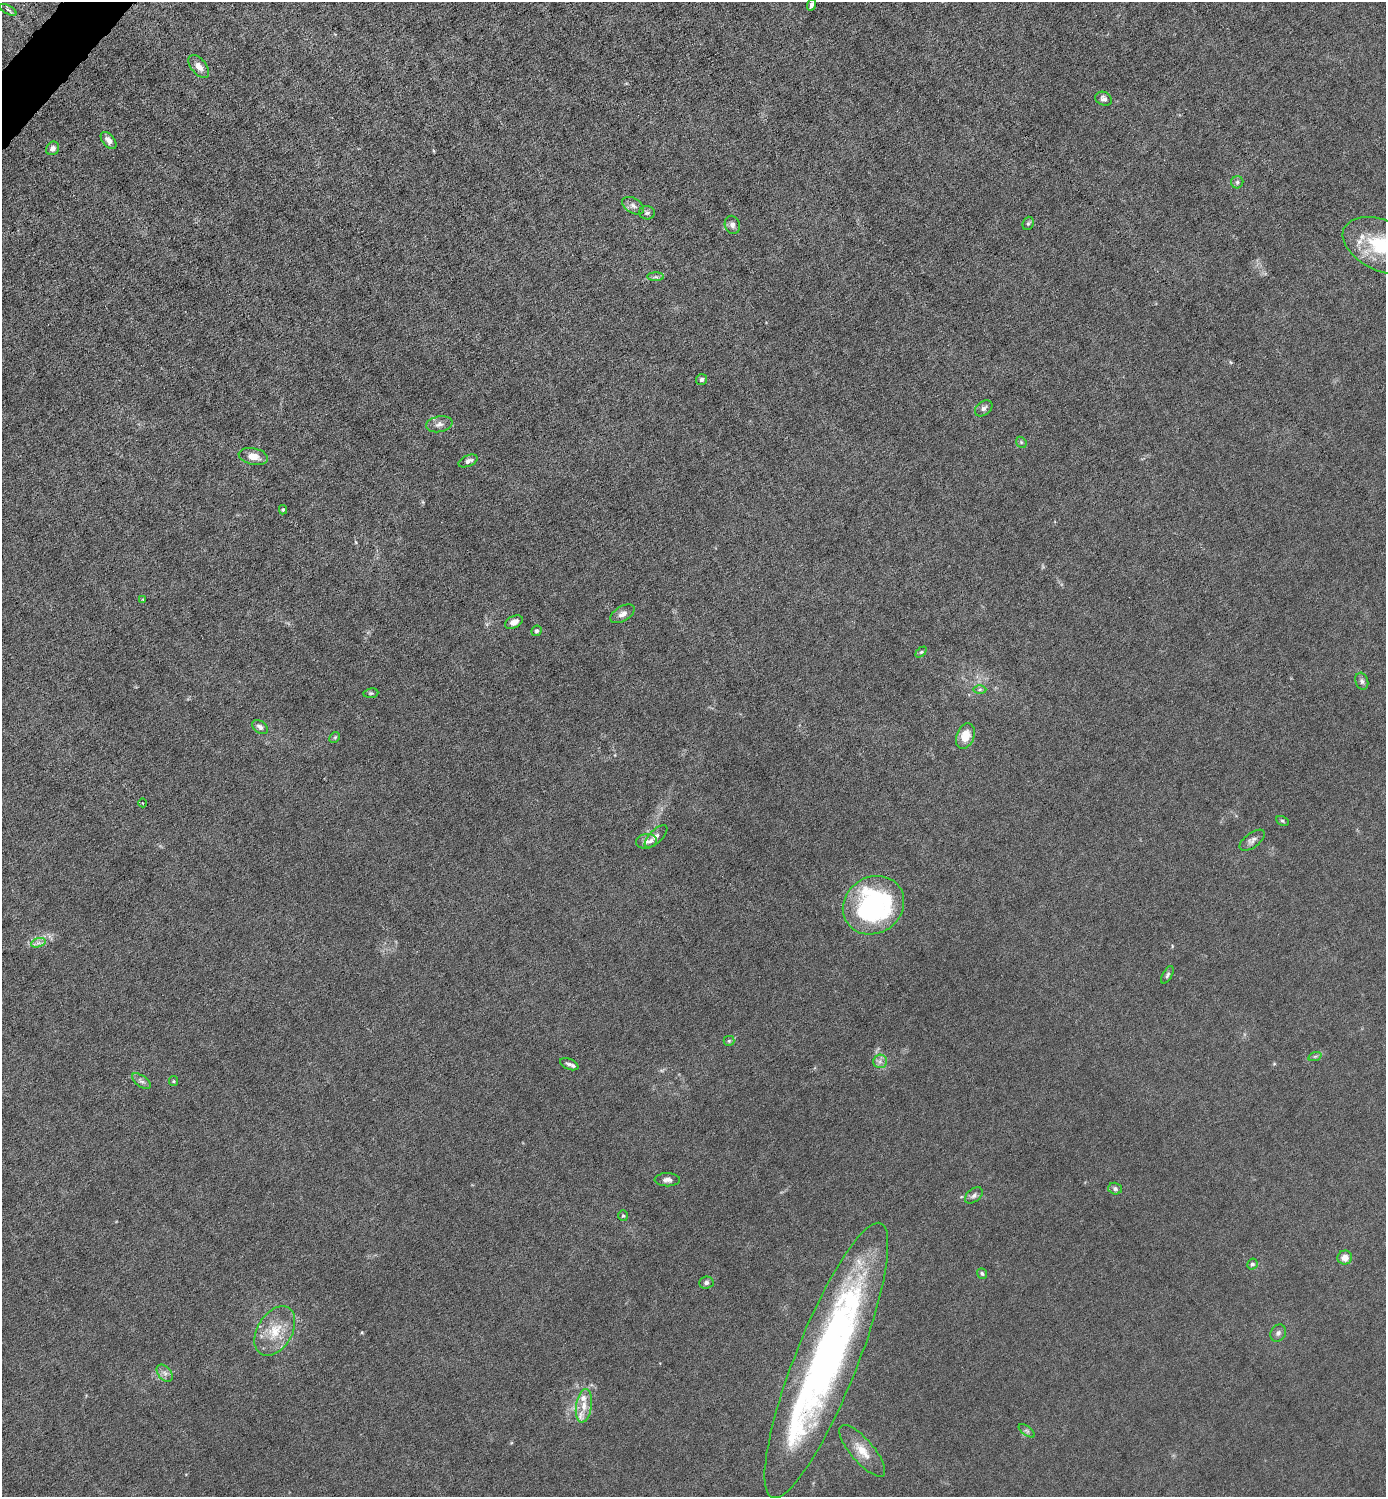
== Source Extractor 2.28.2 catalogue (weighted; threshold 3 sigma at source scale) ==
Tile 11 of 4 x 4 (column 3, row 3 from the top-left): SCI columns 2919-4302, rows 1496-2990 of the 5980 x 5980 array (HDU 1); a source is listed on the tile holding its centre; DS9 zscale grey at full resolution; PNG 1388 x 1499 px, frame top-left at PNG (2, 2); each listed source drawn as its Kron ellipse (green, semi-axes under 4 px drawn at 4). Shown black and unused: <1% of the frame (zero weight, under 6 of 12 exposures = <1% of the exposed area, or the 3 px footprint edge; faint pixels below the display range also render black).
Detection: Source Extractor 2.28.2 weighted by HDU 2 'WHT'; one run over the whole footprint, this tile lists its part. Background 0.0145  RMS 0.0031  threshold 0.0127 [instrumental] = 3 sigma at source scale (4.09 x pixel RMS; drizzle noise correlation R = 1.36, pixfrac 0.8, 0.05/0.05 arcsec/px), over >= 5 px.
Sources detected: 66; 1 long thin detection or spike segment (spike, bleed or trail) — neither listed nor drawn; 5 inside a brighter listed object's ellipse — not listed separately; the other 60 listed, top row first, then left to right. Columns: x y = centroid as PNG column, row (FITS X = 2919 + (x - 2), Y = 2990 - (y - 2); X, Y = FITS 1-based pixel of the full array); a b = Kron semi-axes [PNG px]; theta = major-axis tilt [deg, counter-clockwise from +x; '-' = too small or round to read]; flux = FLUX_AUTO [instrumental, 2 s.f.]
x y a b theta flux
812 5 6 4 72 0.83
8 10 9 3 -29 0.55
199 66 13 7 -51 2.2
1104 99 8 6 -25 0.99
109 140 10 6 -51 1.6
53 148 7 6 - 1.1
1237 182 6 6 - 0.69
633 206 12 7 -30 1.4
647 213 8 6 -1 0.73
1028 223 7 5 69 0.54
732 225 9 7 -70 1.2
1382 246 42 25 -24 21
656 277 8 4 -1 0.6
702 379 5 5 - 0.71
984 408 10 6 39 1
439 424 13 8 11 1.5
1021 442 6 4 -47 0.42
253 456 15 8 -12 2.9
468 461 10 5 22 1.2
283 510 5 4 - 0.42
143 599 4 3 - 0.24
622 614 13 7 31 1.5
514 622 9 6 27 1.6
536 631 5 5 - 0.45
921 652 6 4 44 0.42
1362 681 8 6 -72 0.87
980 689 6 4 1 0.54
371 693 7 5 8 0.49
260 727 9 5 -38 1
965 736 13 9 69 4.6
335 737 6 4 45 0.42
143 803 4 3 - 0.28
1282 821 7 4 -27 0.47
656 836 14 6 45 1.2
1252 840 15 7 37 1.3
646 841 10 7 9 1.2
873 905 32 28 34 55
38 943 7 4 18 0.85
1167 975 10 4 61 0.62
729 1041 5 5 - 0.38
1315 1056 7 4 19 0.46
880 1061 7 6 - 1.1
569 1064 10 5 -22 0.98
141 1081 11 5 -35 1
173 1081 5 4 - 0.36
667 1180 12 6 -1 1.3
1115 1189 7 5 -17 0.75
974 1195 10 6 38 1
623 1216 5 4 - 0.39
1345 1258 7 7 - 2.5
1252 1264 5 5 - 0.68
982 1273 5 4 - 0.54
706 1283 7 6 - 0.81
275 1331 27 17 59 8
1278 1333 9 7 60 0.97
826 1360 147 31 68 140
165 1373 10 6 -50 1.3
584 1406 17 7 82 3.1
1027 1431 9 4 -35 0.64
862 1451 33 11 -49 5.2
Isophote crosses this tile's border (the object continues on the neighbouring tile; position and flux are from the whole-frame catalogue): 1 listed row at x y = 1382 246